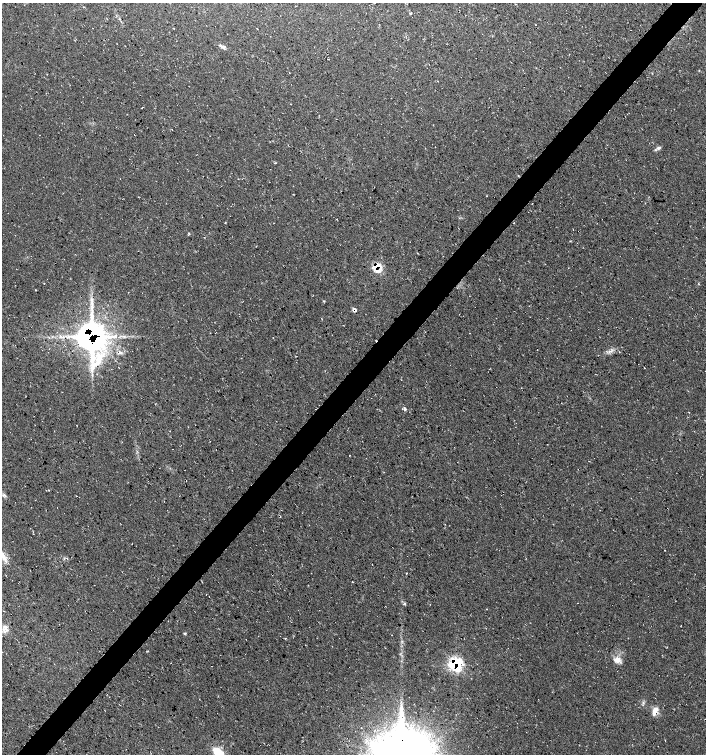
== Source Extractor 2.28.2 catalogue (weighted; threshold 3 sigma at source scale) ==
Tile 10 of 4 x 4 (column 2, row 3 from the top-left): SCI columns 1641-3047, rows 1508-3010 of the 6032 x 6030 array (HDU 1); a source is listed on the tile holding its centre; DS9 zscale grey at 2 x 2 block average (1 PNG px = mean of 2 x 2 image px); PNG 708 x 756 px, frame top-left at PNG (2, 3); no overlay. Shown black and unused: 4% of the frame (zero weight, under 3 of 4 exposures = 1% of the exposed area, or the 3 px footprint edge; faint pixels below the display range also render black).
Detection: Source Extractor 2.28.2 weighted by HDU 2 'WHT'; one run over the whole footprint, this tile lists its part. Background 0.0158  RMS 0.0038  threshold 0.0171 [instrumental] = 3 sigma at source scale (4.5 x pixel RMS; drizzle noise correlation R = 1.50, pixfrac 1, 0.0396/0.0396 arcsec/px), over >= 5 px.
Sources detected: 30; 1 cosmic-ray / hot-pixel residue — not listed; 3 inside a brighter listed object's ellipse — not listed separately; the other 26 listed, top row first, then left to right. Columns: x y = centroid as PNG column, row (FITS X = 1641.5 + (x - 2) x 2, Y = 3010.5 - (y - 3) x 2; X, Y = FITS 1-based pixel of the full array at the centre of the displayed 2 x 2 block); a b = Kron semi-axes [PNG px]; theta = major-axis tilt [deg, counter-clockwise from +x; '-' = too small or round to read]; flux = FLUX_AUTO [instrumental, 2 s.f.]
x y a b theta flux
535 25 2 2 - 0.3
257 28 2 2 - 0.44
223 47 7 4 -5 2.6
659 148 7 3 16 1.9
514 223 2 2 - 0.36
573 229 2 2 - 0.36
189 233 3 2 - 0.77
376 267 11 7 34 12
324 301 3 2 - 0.55
354 310 5 4 - 2.2
91 336 18 18 - 310
609 351 5 2 - 1.2
99 359 22 10 65 24
645 368 2 2 - 0.31
405 408 5 3 - 1.6
349 455 2 2 - 0.34
4 557 13 5 -65 5.6
6 575 2 2 - 0.36
405 604 3 2 - 0.69
487 609 2 2 - 0.31
6 627 9 5 -25 3.9
184 634 4 2 - 0.79
618 659 10 6 -63 5.1
455 664 15 14 - 36
655 710 9 6 56 5.7
218 753 14 7 -39 20
Overlapping masked pixels (flux is a lower limit): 4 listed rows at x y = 376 267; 354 310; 91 336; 455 664
Isophote crosses this tile's border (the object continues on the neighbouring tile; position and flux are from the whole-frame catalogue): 1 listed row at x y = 218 753
Diffuse or blended objects may show on this block-average render without a row.